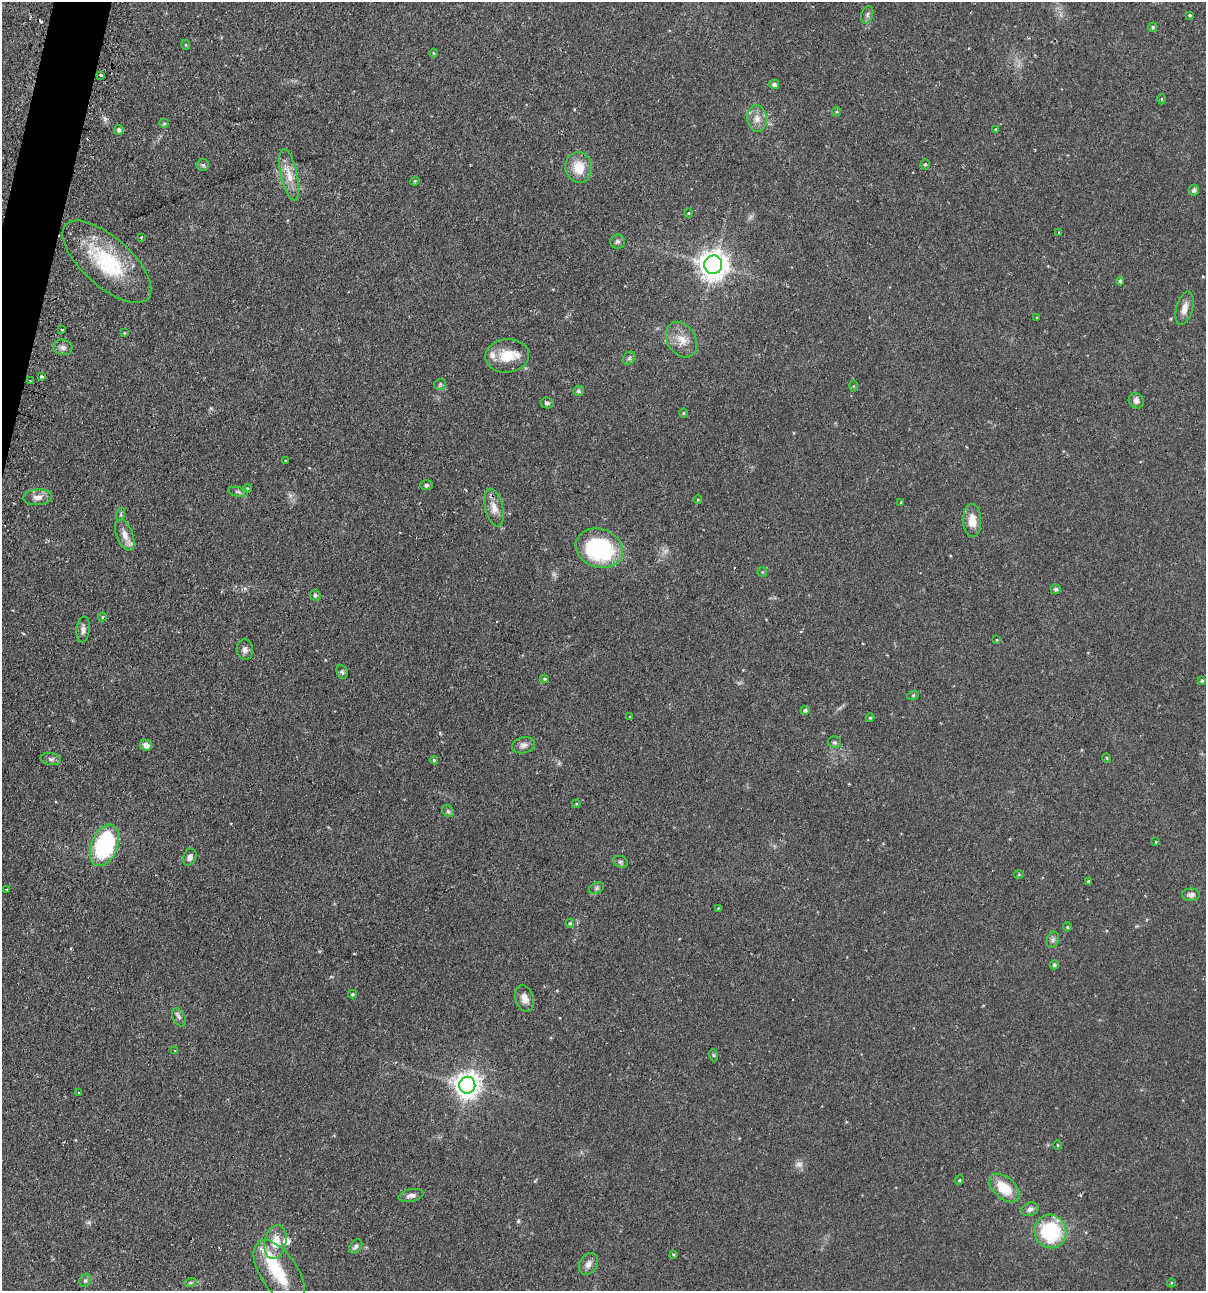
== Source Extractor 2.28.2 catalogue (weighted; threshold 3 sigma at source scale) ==
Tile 11 of 4 x 4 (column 3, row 3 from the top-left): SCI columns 2562-3765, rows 1325-2613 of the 5247 x 5227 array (HDU 1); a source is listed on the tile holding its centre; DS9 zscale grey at full resolution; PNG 1208 x 1293 px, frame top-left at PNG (2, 2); each listed source drawn as its Kron ellipse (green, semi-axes under 4 px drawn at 4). Shown black and unused: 1% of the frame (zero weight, under 2 of 3 exposures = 4% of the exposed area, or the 3 px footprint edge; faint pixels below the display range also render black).
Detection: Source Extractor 2.28.2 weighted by HDU 2 'WHT'; one run over the whole footprint, this tile lists its part. Background 0.0889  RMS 0.0054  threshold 0.0242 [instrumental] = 3 sigma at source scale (4.5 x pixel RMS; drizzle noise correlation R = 1.50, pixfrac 1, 0.05/0.05 arcsec/px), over >= 5 px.
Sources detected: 122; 2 too faint to see at this stretch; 1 inside a brighter object's white glare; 5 cosmic-ray / hot-pixel residue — neither listed nor drawn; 3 inside a brighter listed object's ellipse — not listed separately; the other 111 listed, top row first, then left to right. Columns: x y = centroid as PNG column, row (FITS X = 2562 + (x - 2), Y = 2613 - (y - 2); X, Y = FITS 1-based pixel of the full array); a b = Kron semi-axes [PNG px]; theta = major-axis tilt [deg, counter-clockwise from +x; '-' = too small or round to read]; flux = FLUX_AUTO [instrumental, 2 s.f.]
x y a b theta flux
867 15 9 5 74 1.4
1190 15 3 3 - 1.1
1153 27 5 4 - 0.99
186 45 5 3 - 0.45
434 53 4 3 - 0.47
101 75 3 3 - 0.92
774 84 5 4 - 1.5
1162 99 5 3 - 0.46
837 112 5 4 - 0.59
757 118 13 10 -84 4.4
164 123 5 4 - 0.63
996 129 4 3 - 0.42
119 130 5 5 - 1.5
925 164 5 4 - 0.69
203 165 6 6 - 1
579 167 15 13 -77 10
289 175 26 8 -78 7.2
415 181 5 4 - 0.62
1194 190 5 5 - 1.3
689 213 5 3 - 0.45
1059 232 4 3 - 0.46
141 237 3 2 - 0.53
618 242 7 7 - 1.3
107 262 55 24 -42 41
713 265 9 9 - 660
1120 281 4 4 - 1.4
1185 308 17 8 75 4.5
1037 318 3 3 - 0.41
62 330 3 3 - 1.3
124 333 4 3 - 0.48
682 340 19 14 -58 7.3
63 347 10 7 -13 2
507 356 22 16 6 12
629 358 7 6 - 1.2
41 377 3 3 - 1.6
31 381 3 2 - 0.69
440 384 6 5 - 0.96
853 386 5 4 - 0.5
578 391 5 5 - 1
1136 401 8 7 - 2.3
547 403 6 5 - 1.2
683 413 5 3 - 0.48
286 460 3 3 - 0.69
426 485 6 5 - 0.94
247 489 5 4 - 0.68
238 492 10 4 -11 1.1
38 497 14 8 5 3.4
698 500 4 3 - 0.39
901 502 3 3 - 0.44
494 508 19 8 -77 5.3
121 514 6 4 72 0.83
972 520 16 9 -89 7.1
125 535 16 8 -70 5
599 548 24 19 -17 58
762 572 5 5 - 0.62
1056 589 5 5 - 0.92
315 595 5 5 - 1.2
102 617 4 4 - 0.58
83 630 13 6 82 2.3
997 640 3 3 - 0.47
245 650 10 8 -84 2.1
342 672 7 5 -67 0.99
544 679 5 4 - 0.64
1202 681 4 3 - 0.77
913 695 6 4 19 0.64
805 710 4 4 - 1.2
630 717 3 2 - 0.94
870 718 4 4 - 0.57
835 742 6 6 - 0.98
146 745 6 5 - 2.7
523 745 11 8 13 2.4
1107 758 5 3 - 0.46
51 759 10 6 -9 1.6
434 760 4 4 - 0.75
576 804 4 3 - 0.44
448 811 6 5 - 1
1156 842 4 3 - 0.47
104 845 22 13 68 63
190 857 9 6 71 2.2
620 862 7 5 -20 1.1
1019 875 5 3 - 0.44
1088 881 3 3 - 0.88
597 888 8 5 28 1.2
7 890 3 3 - 1.7
1191 895 9 6 0 2.2
718 908 2 2 - 0.45
570 923 4 4 - 0.8
1067 927 4 4 - 0.56
1053 940 8 6 70 1.5
1054 965 4 4 - 0.97
352 994 4 3 - 0.66
524 998 14 9 -71 4.5
179 1017 10 6 -63 1.5
175 1051 4 3 - 0.48
713 1055 6 4 -71 0.63
467 1085 8 8 - 530
79 1092 3 2 - 0.7
1057 1145 4 3 - 0.51
959 1180 5 4 - 0.75
1004 1188 18 10 -41 14
411 1196 13 6 11 2.2
1030 1209 9 6 21 1.9
1050 1231 17 16 - 37
275 1242 17 11 80 8.1
356 1246 8 5 49 1.5
673 1254 4 3 - 0.5
588 1264 12 8 58 2.9
279 1273 37 18 -56 24
85 1280 7 5 69 1
190 1283 6 4 19 0.81
1171 1283 4 3 - 0.41